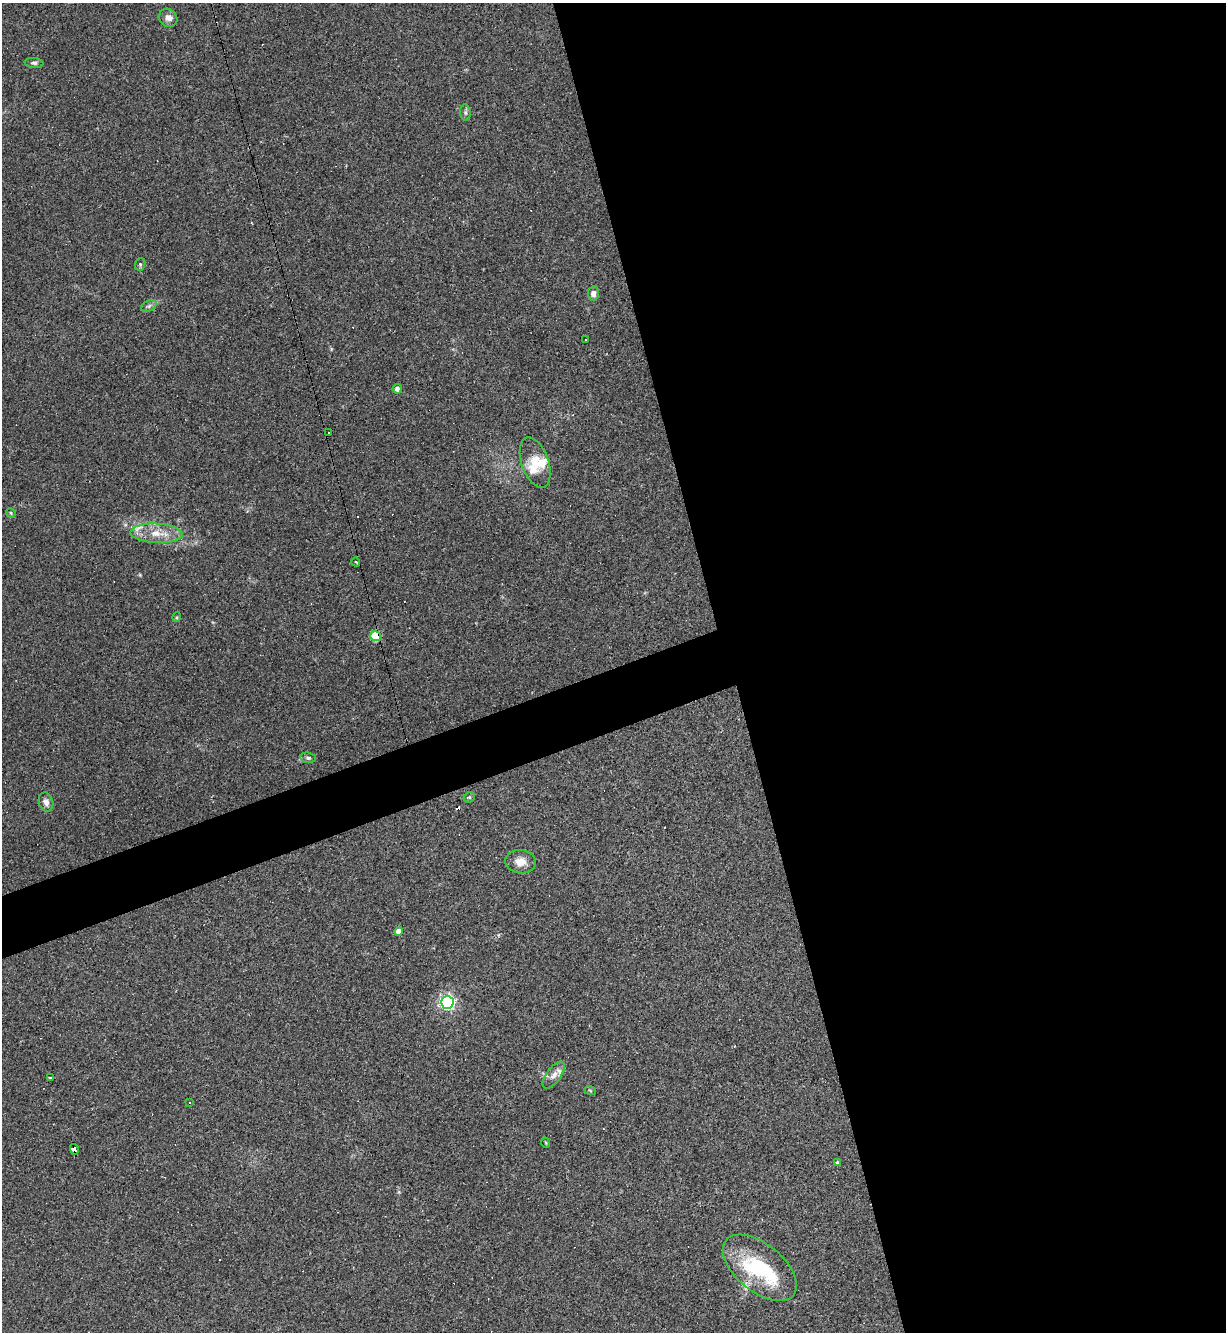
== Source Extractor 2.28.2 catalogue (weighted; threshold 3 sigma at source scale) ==
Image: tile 8 of 4 x 4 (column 4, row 2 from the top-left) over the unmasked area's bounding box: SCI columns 3817-5040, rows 2663-3992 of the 5310 x 5323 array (HDU 1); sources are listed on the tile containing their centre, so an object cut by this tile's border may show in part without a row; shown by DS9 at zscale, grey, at full resolution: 1 PNG px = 1 image px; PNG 1228 x 1334 px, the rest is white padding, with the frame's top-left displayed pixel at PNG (2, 3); every listed detection drawn as its Kron ellipse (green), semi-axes under 4 PNG px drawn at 4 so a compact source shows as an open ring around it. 43% of this frame is shown black and not used: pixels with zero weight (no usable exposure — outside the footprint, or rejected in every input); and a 3 px margin inside the footprint's outer edge (the drizzle kernel's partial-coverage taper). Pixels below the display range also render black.
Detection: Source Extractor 2.28.2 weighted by HDU 2 'WHT'; one run over the whole footprint, this tile lists its part. Background 0.0585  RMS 0.0068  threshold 0.0307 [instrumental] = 3 sigma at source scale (4.5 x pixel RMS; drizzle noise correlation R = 1.50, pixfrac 1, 0.05/0.05 arcsec/px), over >= 5 px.
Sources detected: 49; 1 inside a brighter object's white glare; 13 cosmic-ray / hot-pixel residue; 1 long thin detection or spike segment (spike, bleed or trail) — neither listed nor drawn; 5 inside a brighter listed object's ellipse — not listed separately; the other 29 listed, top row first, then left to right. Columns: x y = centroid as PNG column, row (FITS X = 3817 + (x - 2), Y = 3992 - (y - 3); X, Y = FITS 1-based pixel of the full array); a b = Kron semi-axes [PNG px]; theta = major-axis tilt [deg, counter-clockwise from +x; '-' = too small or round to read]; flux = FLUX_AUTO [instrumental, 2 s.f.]
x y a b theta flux
168 18 10 8 -46 4.1
34 63 9 5 -4 1.6
465 112 8 5 -84 1.5
140 264 6 5 - 1.2
593 294 7 5 -87 3.5
149 306 8 5 26 1.8
585 339 3 3 - 2
397 389 5 4 - 3.2
328 432 3 2 - 0.64
535 463 26 13 -70 13
11 513 5 4 - 0.68
156 533 26 9 -3 12
356 562 4 3 - 0.55
177 617 5 3 - 0.64
375 636 5 5 - 37
308 758 7 5 -8 1.5
469 797 6 5 - 0.89
46 802 10 7 -74 3.7
521 862 16 11 -6 6.9
398 931 4 4 - 4.7
447 1002 6 6 - 180
554 1075 16 7 54 4.4
50 1077 4 2 - 0.56
590 1090 6 3 -20 0.75
190 1102 3 3 - 2.3
546 1143 5 3 - 0.52
74 1149 5 4 - 57
837 1163 4 4 - 1.3
760 1268 43 23 -39 52
Overlapping masked pixels (flux is a lower limit): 2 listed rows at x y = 375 636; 74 1149